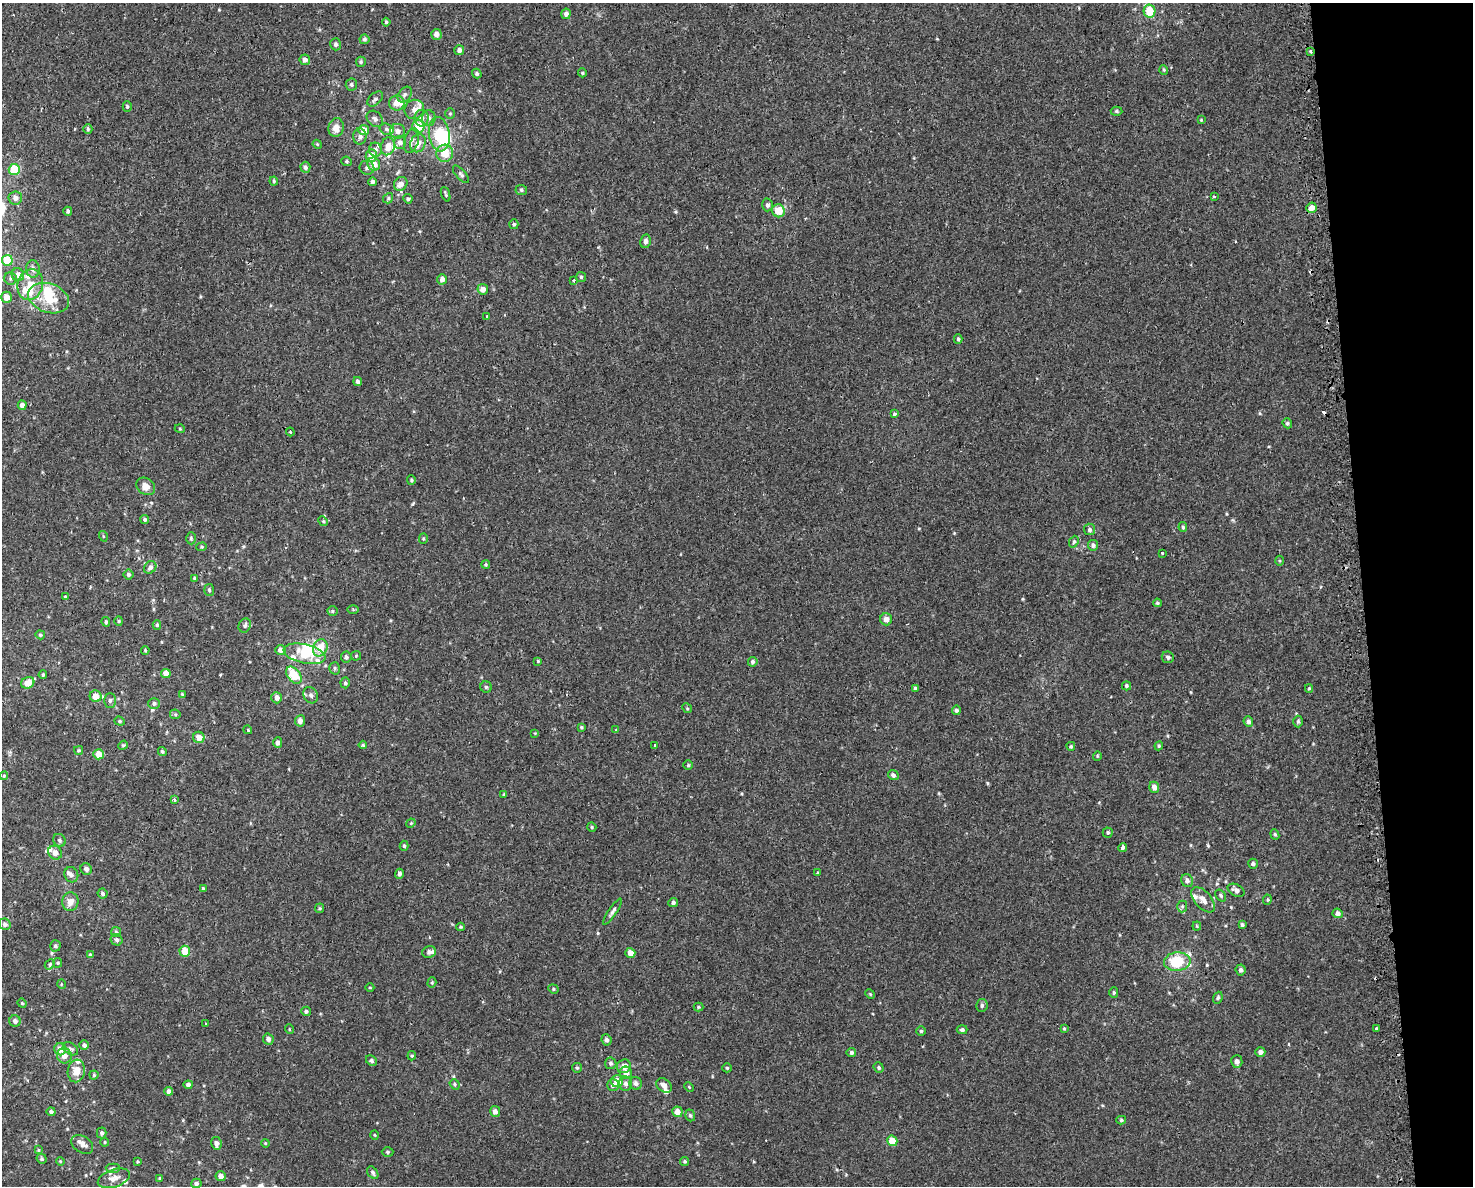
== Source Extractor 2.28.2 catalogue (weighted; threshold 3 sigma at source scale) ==
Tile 9 of 3 x 4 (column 3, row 3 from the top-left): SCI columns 3036-4506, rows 1223-2406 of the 4556 x 4811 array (HDU 1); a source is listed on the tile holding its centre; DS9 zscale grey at full resolution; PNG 1475 x 1188 px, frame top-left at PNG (2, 3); each listed source drawn as its Kron ellipse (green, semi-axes under 4 px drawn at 4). Shown black and unused: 8% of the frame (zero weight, under 2 of 3 exposures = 3% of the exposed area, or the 3 px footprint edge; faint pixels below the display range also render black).
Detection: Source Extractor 2.28.2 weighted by HDU 2 'WHT'; one run over the whole footprint, this tile lists its part. Background 5.66e-04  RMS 0.0026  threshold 0.0117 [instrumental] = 3 sigma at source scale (4.5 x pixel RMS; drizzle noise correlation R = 1.50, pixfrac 1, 0.0396/0.0396 arcsec/px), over >= 5 px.
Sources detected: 304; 3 inside a brighter object's white glare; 6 cosmic-ray / hot-pixel residue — neither listed nor drawn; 21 inside a brighter listed object's ellipse — not listed separately; the other 274 listed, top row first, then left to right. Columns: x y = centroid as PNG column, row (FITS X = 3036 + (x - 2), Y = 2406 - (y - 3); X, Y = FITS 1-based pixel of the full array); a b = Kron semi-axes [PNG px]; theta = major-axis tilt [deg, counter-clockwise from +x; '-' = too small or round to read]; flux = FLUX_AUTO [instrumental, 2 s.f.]
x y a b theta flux
1149 11 6 6 - 5.8
566 14 5 4 - 1.1
386 22 4 4 - 0.32
436 34 5 5 - 1.2
364 39 5 5 - 0.56
336 44 6 5 - 0.58
459 50 5 5 - 1.2
1310 51 4 3 - 0.29
305 60 5 5 - 1.2
361 62 5 5 - 0.39
1164 70 5 3 - 0.29
582 73 4 4 - 0.31
477 74 5 4 - 0.49
351 84 6 6 - 0.5
405 95 9 6 51 0.73
375 99 9 5 42 0.75
397 103 8 7 - 2.7
127 106 5 4 - 0.35
414 109 10 9 - 1.6
1117 111 6 4 -3 0.38
450 114 5 4 - 0.36
422 118 8 7 - 1.2
429 118 8 6 88 0.89
375 119 9 7 -43 0.95
1201 120 3 3 - 0.21
418 126 6 6 - 6
336 128 9 7 78 2.1
88 129 5 4 - 0.35
387 129 7 5 -17 0.62
364 130 5 5 - 2.5
398 131 7 7 - 1.3
439 134 17 10 -83 11
360 136 8 6 90 1.1
411 140 13 7 74 1.3
400 142 6 6 - 1
418 143 9 7 68 2.1
317 144 5 3 - 0.24
388 146 9 7 76 2.2
375 150 7 6 - 0.88
445 153 9 8 - 4.1
371 156 6 5 - 3
347 161 5 4 - 0.34
374 164 7 6 - 2.5
305 167 5 5 - 0.67
367 168 7 7 - 0.75
14 169 5 5 - 9.3
461 174 11 5 -49 0.59
274 181 4 4 - 0.3
372 182 4 4 - 0.84
401 184 7 6 - 1.7
521 190 6 5 - 0.44
446 194 7 3 -69 0.35
1214 197 3 2 - 0.28
15 198 7 6 - 1.1
388 198 5 4 - 0.38
408 199 5 4 - 0.45
767 205 6 5 - 0.7
1311 208 5 5 - 2.3
68 211 4 4 - 0.56
779 211 6 6 - 4.4
514 224 5 4 - 0.42
646 241 7 5 79 0.85
7 260 5 5 - 8.7
33 269 9 7 -86 1.2
18 275 6 6 - 1.2
581 277 5 5 - 0.38
10 279 6 6 - 0.53
442 279 5 4 - 1.2
574 281 3 2 - 0.31
30 285 16 12 72 4.2
483 289 5 5 - 1.7
6 297 5 5 - 2.1
49 298 21 14 -18 6.8
487 316 3 3 - 1.8
958 339 5 4 - 0.39
357 381 4 4 - 0.64
22 405 5 4 - 1.1
894 414 3 3 - 1.7
1287 423 5 4 - 0.45
180 429 5 3 - 0.22
290 432 4 3 - 0.28
411 480 4 4 - 0.34
146 486 10 8 -39 2.3
145 519 4 4 - 0.47
323 521 5 4 - 0.3
1183 527 5 3 - 0.47
1090 529 6 5 - 0.63
103 536 5 3 - 0.28
191 538 6 4 -89 0.46
423 539 5 4 - 0.34
1074 542 6 4 67 0.42
1093 545 5 5 - 0.75
202 547 5 4 - 0.32
1162 553 3 3 - 0.41
1280 561 5 3 - 0.28
486 564 4 3 - 0.32
150 567 7 5 45 0.93
128 574 5 5 - 0.63
194 578 4 3 - 0.27
209 590 6 5 - 0.41
65 597 4 3 - 0.43
1157 603 4 4 - 0.35
353 609 6 4 -2 0.28
333 611 5 4 - 0.36
886 619 6 6 - 1.5
119 621 4 4 - 0.27
106 622 5 4 - 0.43
157 625 4 4 - 0.39
245 625 7 6 - 0.63
40 635 4 4 - 0.38
320 648 9 7 65 4.4
145 650 4 4 - 0.33
280 650 5 5 - 1.4
305 654 21 9 -12 6.7
356 656 5 5 - 0.28
346 657 5 5 - 0.71
1168 657 6 5 - 0.65
538 661 3 3 - 0.25
753 662 5 4 - 0.55
335 668 6 5 - 0.46
166 673 5 4 - 2.2
43 675 4 3 - 0.33
294 675 10 6 -51 7.2
28 683 7 5 28 2.8
345 683 5 4 - 0.44
1126 686 4 4 - 0.41
486 687 5 5 - 0.45
915 688 4 3 - 0.48
1309 688 4 4 - 0.29
182 694 4 3 - 0.22
311 695 8 7 - 0.87
96 696 6 5 - 3.2
277 698 6 5 - 1.3
110 701 7 5 88 0.61
154 703 6 5 - 0.69
687 708 5 4 - 0.3
956 710 4 4 - 0.56
175 714 5 5 - 0.34
120 721 5 4 - 0.36
300 721 5 5 - 1.1
1248 721 5 4 - 0.82
1298 721 6 5 - 0.41
581 727 4 3 - 0.3
248 730 4 3 - 0.22
616 730 4 4 - 0.22
535 733 3 3 - 0.18
199 737 6 5 - 2.1
278 743 5 4 - 0.85
123 745 5 4 - 0.3
363 745 4 4 - 0.33
655 745 3 3 - 1.6
1071 746 4 3 - 0.27
1159 746 4 4 - 0.29
79 750 4 3 - 0.3
162 751 5 4 - 0.4
99 754 5 5 - 3
1097 756 4 4 - 0.25
688 765 4 4 - 0.35
893 775 6 4 -42 0.66
4 776 4 4 - 0.27
1154 787 5 5 - 1.4
504 794 4 4 - 0.22
174 800 4 3 - 1.9
411 823 5 4 - 0.28
592 827 5 4 - 0.3
1108 833 5 5 - 0.37
1275 834 5 4 - 0.36
59 840 7 6 - 0.59
404 846 5 4 - 0.42
1123 848 4 3 - 2.5
55 853 7 6 - 1.5
1253 864 5 5 - 0.53
86 869 6 5 - 0.87
817 873 4 3 - 0.27
399 874 5 4 - 0.63
71 875 8 6 -64 0.82
1187 881 7 6 - 0.82
203 889 4 3 - 0.37
1236 890 9 5 -27 1.1
102 893 5 5 - 0.61
1221 895 6 4 -53 0.47
1203 900 15 8 -49 1.9
1267 900 5 3 - 0.31
70 902 9 8 - 1.8
673 903 5 4 - 0.56
1182 906 6 5 - 0.45
320 908 4 4 - 0.33
613 912 15 4 55 0.83
1338 913 5 4 - 0.98
5 924 6 5 - 0.65
1242 925 4 3 - 0.42
1197 926 4 4 - 0.27
460 927 4 3 - 0.25
116 932 5 5 - 0.37
117 940 6 5 - 0.6
55 946 6 5 - 0.48
185 951 5 5 - 3.4
429 952 7 6 - 0.9
630 953 5 5 - 2.1
91 955 4 3 - 0.59
1177 962 13 9 5 10
58 963 5 4 - 0.3
50 964 6 4 48 0.38
1241 970 5 5 - 0.73
432 983 5 4 - 0.36
61 984 5 3 - 0.2
370 988 4 3 - 0.19
553 989 5 4 - 0.33
1114 992 5 4 - 0.34
870 994 5 4 - 0.27
1218 998 6 4 69 0.44
22 1003 5 4 - 0.26
982 1005 6 5 - 0.58
698 1007 5 4 - 0.31
306 1011 4 4 - 0.45
15 1021 5 5 - 0.9
205 1023 3 2 - 0.27
1064 1028 3 3 - 0.26
289 1029 5 3 - 0.24
1376 1029 3 3 - 1.7
962 1030 5 4 - 0.54
921 1031 4 4 - 0.35
268 1039 5 5 - 0.87
606 1040 6 5 - 0.7
84 1045 5 4 - 0.73
60 1049 6 6 - 2.1
70 1049 8 5 -36 0.67
851 1052 5 4 - 0.59
1260 1052 5 5 - 0.95
64 1056 8 7 - 1.8
412 1056 5 4 - 0.32
371 1061 6 5 - 0.58
1237 1061 6 5 - 0.97
611 1063 6 5 - 0.56
624 1066 7 6 - 1.7
577 1068 5 4 - 0.38
727 1068 4 4 - 0.32
879 1068 5 4 - 0.47
76 1071 11 8 81 3.1
626 1073 6 6 - 1.5
94 1075 4 4 - 0.35
617 1081 6 6 - 3.8
636 1083 6 6 - 0.81
455 1084 5 4 - 0.42
626 1084 7 6 - 0.91
188 1085 4 4 - 0.9
613 1085 6 5 - 0.9
664 1085 8 6 -38 1.5
689 1087 5 3 - 0.26
169 1091 4 4 - 1
495 1111 5 5 - 1.2
51 1112 4 4 - 0.7
677 1112 5 5 - 2
690 1115 6 4 -71 0.43
1121 1120 5 4 - 0.38
102 1133 5 5 - 0.59
375 1135 5 3 - 0.23
892 1141 5 5 - 4.1
105 1142 4 4 - 0.26
216 1143 6 5 - 1.1
265 1143 4 3 - 0.22
82 1144 12 8 -33 1.5
38 1150 4 3 - 0.22
388 1152 6 4 0 0.46
42 1159 5 5 - 0.42
60 1161 4 3 - 0.21
685 1161 4 4 - 0.36
137 1162 4 3 - 0.24
113 1168 7 4 -1 0.52
373 1173 7 5 -54 0.53
221 1176 5 5 - 1.3
114 1178 17 9 19 2
160 1178 4 3 - 0.34
196 1183 5 4 - 0.81